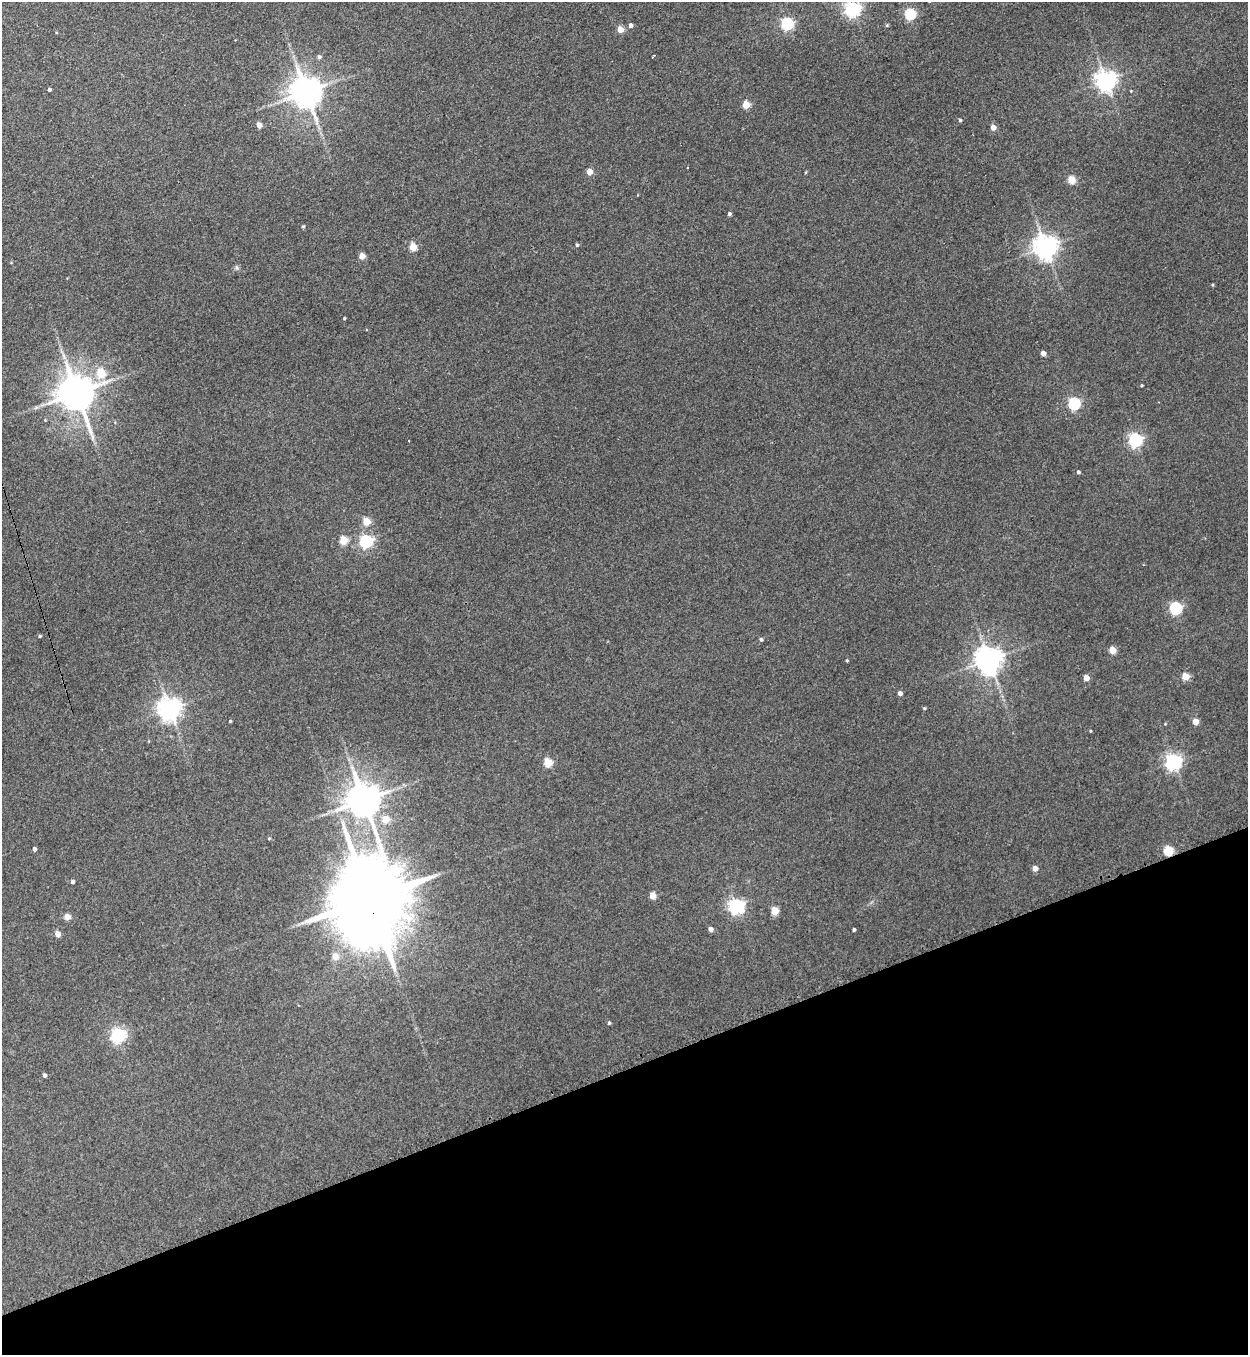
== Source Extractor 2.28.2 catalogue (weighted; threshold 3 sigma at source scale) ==
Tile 14 of 4 x 4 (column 2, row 4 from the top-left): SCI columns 1527-2772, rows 22-1374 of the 5416 x 5455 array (HDU 1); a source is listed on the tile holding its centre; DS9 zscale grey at full resolution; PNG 1250 x 1357 px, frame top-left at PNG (2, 2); no overlay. Shown black and unused: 21% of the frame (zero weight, under 3 of 4 exposures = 3% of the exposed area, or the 3 px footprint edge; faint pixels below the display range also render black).
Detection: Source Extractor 2.28.2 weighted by HDU 2 'WHT'; one run over the whole footprint, this tile lists its part. Background 0.189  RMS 0.0084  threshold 0.0377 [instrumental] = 3 sigma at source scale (4.5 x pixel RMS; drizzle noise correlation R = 1.50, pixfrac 1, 0.05/0.05 arcsec/px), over >= 5 px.
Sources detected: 75; all 75 listed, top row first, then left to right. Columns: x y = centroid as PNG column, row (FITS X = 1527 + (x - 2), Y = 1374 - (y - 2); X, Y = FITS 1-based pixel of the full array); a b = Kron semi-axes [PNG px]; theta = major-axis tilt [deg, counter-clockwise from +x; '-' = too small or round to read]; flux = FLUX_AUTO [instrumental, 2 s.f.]
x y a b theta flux
852 9 6 6 - 250
910 14 5 5 - 71
787 24 5 5 - 110
630 25 5 4 - 2.6
887 25 4 4 - 0.95
620 29 4 4 - 15
319 57 5 5 - 2
652 57 3 3 - 0.65
1105 81 7 7 - 510
49 89 3 3 - 1.9
1131 91 4 3 - 0.64
306 92 9 8 - 1600
746 105 5 5 - 22
960 120 3 3 - 1.3
259 125 4 4 - 8.2
993 127 4 4 - 7.1
688 168 2 2 - 0.79
589 172 4 4 - 10
1072 180 5 4 - 27
729 214 4 4 - 1.7
303 226 4 3 - 1
577 245 4 4 - 1.4
413 247 5 4 - 25
1045 247 7 7 - 800
362 256 4 4 - 9.7
236 268 8 3 -71 1.4
1212 285 4 3 - 0.93
344 318 3 3 - 0.92
1043 353 4 4 - 7.1
101 373 5 5 - 34
1142 385 3 3 - 0.97
76 393 11 10 - 2300
1074 404 6 5 - 110
45 420 4 4 - 0.65
1135 440 6 6 - 180
1078 472 4 4 - 1.9
366 522 5 4 - 25
343 540 5 5 - 32
366 541 6 6 - 150
1175 608 6 5 - 110
40 636 4 3 - 0.86
761 640 4 4 - 1.7
1112 650 5 4 - 16
847 660 4 3 - 0.88
989 660 8 8 - 1000
1185 677 5 5 - 25
1086 678 4 4 - 9.8
900 693 4 4 - 3.8
924 708 4 3 - 1
169 709 7 7 - 720
230 721 3 3 - 0.99
1195 721 4 4 - 10
1165 724 5 3 - 0.66
1090 731 3 3 - 0.72
1173 762 6 6 - 300
548 763 5 5 - 33
363 800 10 9 - 2100
385 819 5 5 - 17
269 838 4 3 - 0.75
34 849 4 3 - 2.6
1168 851 5 5 - 50
1035 869 4 4 - 7.9
72 882 4 4 - 2.2
653 896 5 4 - 12
369 900 26 18 -78 14000
736 906 6 6 - 240
775 911 5 5 - 26
67 917 4 4 - 11
710 929 5 4 - 3.7
854 929 3 3 - 1.5
58 934 4 4 - 9.1
335 956 6 5 - 11
609 1023 4 4 - 1.2
118 1035 6 6 - 220
44 1075 4 4 - 1.9
Overlapping masked pixels (flux is a lower limit): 3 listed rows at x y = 76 393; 1168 851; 369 900
Isophote crosses this tile's border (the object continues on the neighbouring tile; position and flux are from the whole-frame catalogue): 1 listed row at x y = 852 9